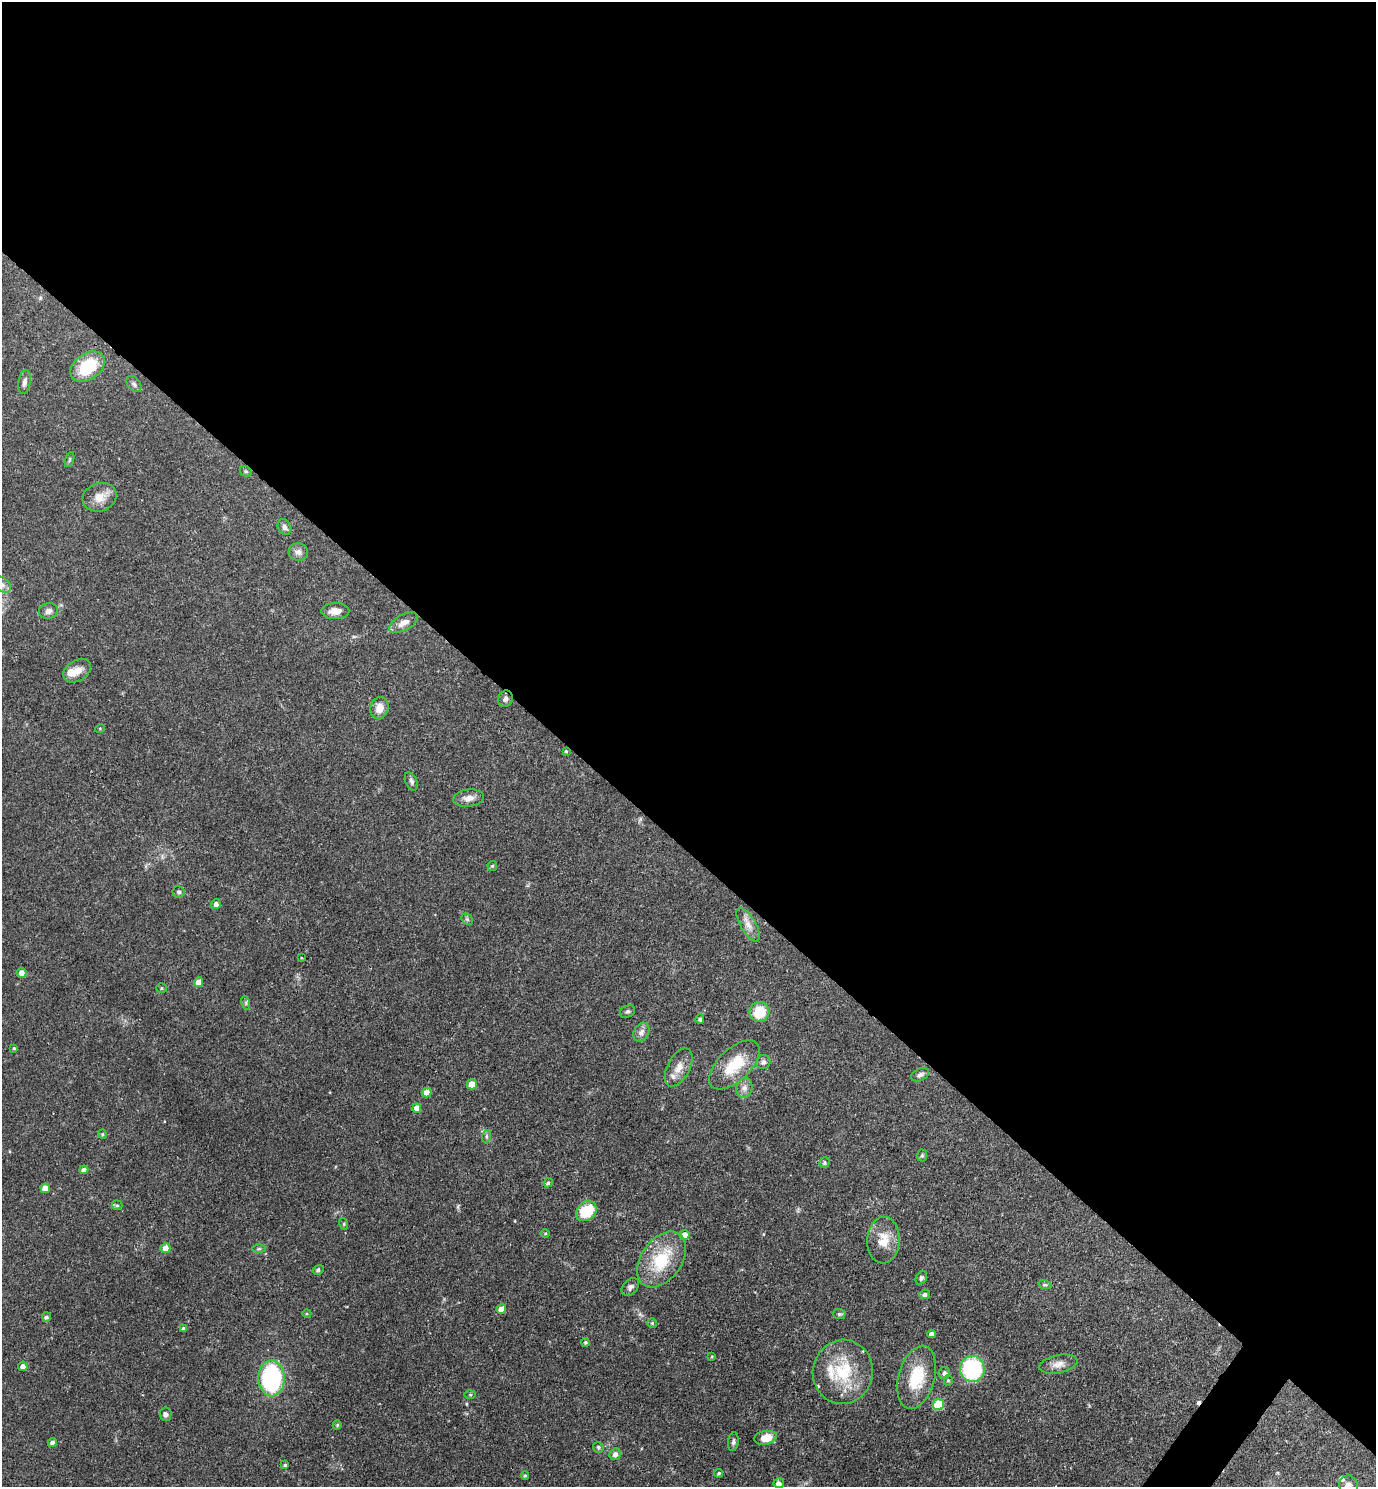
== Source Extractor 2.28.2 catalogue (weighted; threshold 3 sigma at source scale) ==
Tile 3 of 4 x 4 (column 3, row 1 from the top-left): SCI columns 2905-4278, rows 4458-5942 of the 5949 x 5944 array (HDU 1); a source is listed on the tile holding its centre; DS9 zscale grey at full resolution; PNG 1378 x 1489 px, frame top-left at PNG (2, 2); each listed source drawn as its Kron ellipse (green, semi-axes under 4 px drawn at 4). Shown black and unused: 58% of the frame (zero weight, under 3 of 4 exposures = <1% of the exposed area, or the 3 px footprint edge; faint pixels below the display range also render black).
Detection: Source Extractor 2.28.2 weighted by HDU 2 'WHT'; one run over the whole footprint, this tile lists its part. Background 0.0633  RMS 0.004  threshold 0.0182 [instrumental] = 3 sigma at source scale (4.5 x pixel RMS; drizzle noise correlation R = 1.50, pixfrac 1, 0.05/0.05 arcsec/px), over >= 5 px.
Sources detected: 99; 1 cosmic-ray / hot-pixel residue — neither listed nor drawn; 4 inside a brighter listed object's ellipse — not listed separately; the other 94 listed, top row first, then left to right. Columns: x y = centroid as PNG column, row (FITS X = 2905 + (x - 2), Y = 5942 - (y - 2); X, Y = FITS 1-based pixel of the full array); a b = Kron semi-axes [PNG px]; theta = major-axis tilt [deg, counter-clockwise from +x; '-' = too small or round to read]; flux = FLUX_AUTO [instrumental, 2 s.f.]
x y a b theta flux
88 367 19 13 35 17
24 382 12 6 80 1.5
134 384 9 6 -52 1.1
70 459 8 3 71 0.58
246 471 6 5 - 0.59
99 497 17 14 18 5
284 527 8 6 -62 1.3
298 552 10 8 -12 2
2 585 10 6 -37 1.8
48 611 9 8 - 1.7
335 611 14 8 1 3.8
404 623 16 8 29 3.2
77 671 15 10 31 4
505 699 8 7 - 1.5
379 708 11 9 78 3.6
100 728 5 3 - 0.38
566 751 3 3 - 0.45
411 781 10 5 -64 1.1
468 798 15 8 7 2.8
492 866 5 4 - 0.5
179 892 6 5 - 0.86
216 904 5 5 - 1.4
467 919 6 5 - 0.67
748 924 19 7 -59 3.2
301 958 3 2 - 0.32
22 973 5 5 - 2.7
199 982 5 4 - 4.2
162 988 5 4 - 0.55
246 1003 7 4 -73 0.67
627 1011 8 6 28 0.91
759 1012 10 10 - 10
700 1019 5 4 - 0.78
641 1032 10 7 60 1.9
14 1048 4 4 - 0.5
763 1062 7 7 - 1.2
734 1065 31 16 44 14
679 1067 21 11 62 4.5
920 1075 9 6 27 1.3
472 1084 5 5 - 6.5
744 1088 10 8 80 2.1
426 1093 5 4 - 3.7
417 1108 4 4 - 3.7
102 1134 4 4 - 0.49
487 1136 6 4 72 0.69
922 1155 6 5 - 0.69
824 1163 5 5 - 0.79
84 1170 4 4 - 2.1
548 1183 5 4 - 0.78
45 1188 5 4 - 4.2
117 1205 5 5 - 0.57
586 1211 11 9 41 15
344 1224 6 4 -73 0.47
545 1233 5 3 - 0.37
685 1235 5 5 - 4.3
883 1240 23 16 87 7.5
165 1248 5 5 - 4.5
259 1249 6 4 1 0.64
661 1260 31 20 55 19
318 1270 5 4 - 0.89
921 1278 7 5 62 0.79
1045 1285 7 4 -17 0.7
630 1287 10 7 46 1.5
925 1294 5 4 - 1.2
501 1309 5 4 - 4.4
307 1314 4 3 - 0.43
839 1314 6 5 - 0.63
46 1317 5 4 - 1
652 1323 5 5 - 0.46
183 1328 4 4 - 0.95
931 1334 4 4 - 1.5
585 1342 4 4 - 0.58
712 1357 4 2 - 0.38
1058 1364 19 9 12 3.3
23 1366 5 4 - 1.7
972 1369 13 12 - 41
843 1372 32 30 81 21
944 1373 6 5 - 1.4
917 1377 32 18 75 16
271 1378 18 13 -89 52
948 1380 5 4 - 0.58
470 1395 6 4 0 0.41
938 1404 5 5 - 17
165 1414 7 6 - 1.2
337 1425 4 4 - 0.52
765 1438 11 7 10 5.9
733 1442 9 5 82 1
52 1443 4 4 - 1.6
598 1447 5 5 - 0.86
615 1454 6 5 - 1.9
285 1465 4 4 - 0.6
719 1473 4 4 - 0.61
525 1475 4 3 - 0.55
779 1483 5 5 - 1.7
1348 1485 10 9 - 2.2
Isophote crosses this tile's border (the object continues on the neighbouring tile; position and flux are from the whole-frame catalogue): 2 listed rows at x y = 2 585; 1348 1485